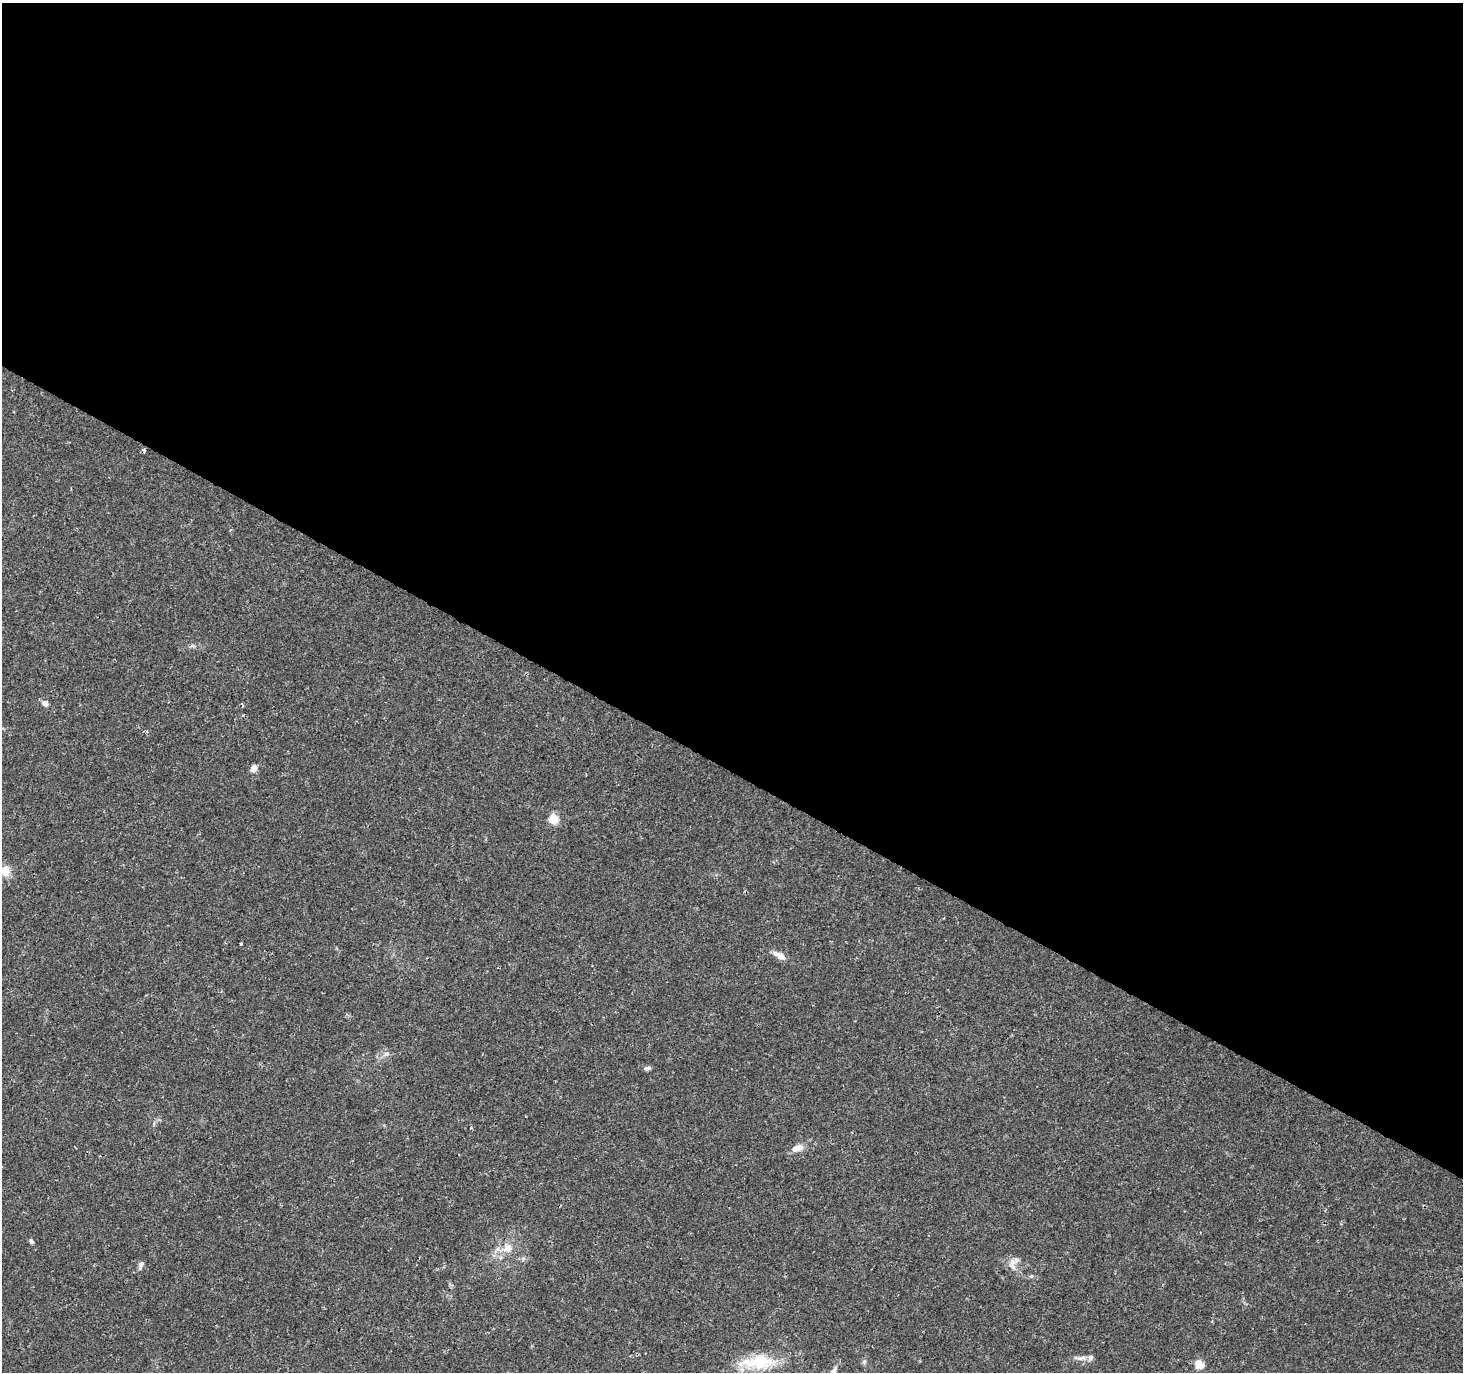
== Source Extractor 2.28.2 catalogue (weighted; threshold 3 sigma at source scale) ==
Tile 3 of 4 x 4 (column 3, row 1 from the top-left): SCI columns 2925-4385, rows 4302-5671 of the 5854 x 5930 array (HDU 1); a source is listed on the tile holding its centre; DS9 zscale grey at full resolution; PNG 1465 x 1374 px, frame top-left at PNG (2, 3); no overlay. Shown black and unused: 56% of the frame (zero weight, under 2 of 3 exposures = <1% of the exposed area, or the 3 px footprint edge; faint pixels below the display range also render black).
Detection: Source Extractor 2.28.2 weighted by HDU 2 'WHT'; one run over the whole footprint, this tile lists its part. Background 0.0162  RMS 0.0025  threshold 0.0112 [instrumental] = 3 sigma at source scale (4.5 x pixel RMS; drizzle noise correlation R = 1.50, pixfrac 1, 0.0396/0.0396 arcsec/px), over >= 5 px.
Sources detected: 25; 2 cosmic-ray / hot-pixel residue — not listed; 2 inside a brighter listed object's ellipse — not listed separately; the other 21 listed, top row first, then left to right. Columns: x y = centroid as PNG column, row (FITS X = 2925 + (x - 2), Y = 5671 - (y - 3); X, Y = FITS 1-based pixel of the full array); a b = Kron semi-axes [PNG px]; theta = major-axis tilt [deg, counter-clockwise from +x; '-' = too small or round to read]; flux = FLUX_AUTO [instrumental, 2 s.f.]
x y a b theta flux
45 703 7 6 - 1.2
253 769 7 6 - 1.7
554 819 5 5 - 12
5 871 12 11 - 3.4
241 943 3 3 - 0.33
780 956 15 7 -30 2.3
387 1054 7 5 -10 0.65
647 1068 8 5 11 0.73
471 1127 4 3 - 0.22
797 1148 14 7 21 2.3
31 1241 6 5 - 0.42
507 1248 15 14 - 3.2
1016 1260 8 7 - 0.98
141 1265 11 6 70 0.91
1012 1266 13 7 -42 1.6
1031 1276 5 5 - 0.34
1081 1358 17 5 9 1.3
760 1362 46 20 5 11
864 1362 7 5 73 0.56
1199 1364 10 8 -50 3
834 1371 9 6 58 1.2
Isophote crosses this tile's border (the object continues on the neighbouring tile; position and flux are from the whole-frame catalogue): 2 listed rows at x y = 5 871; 834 1371